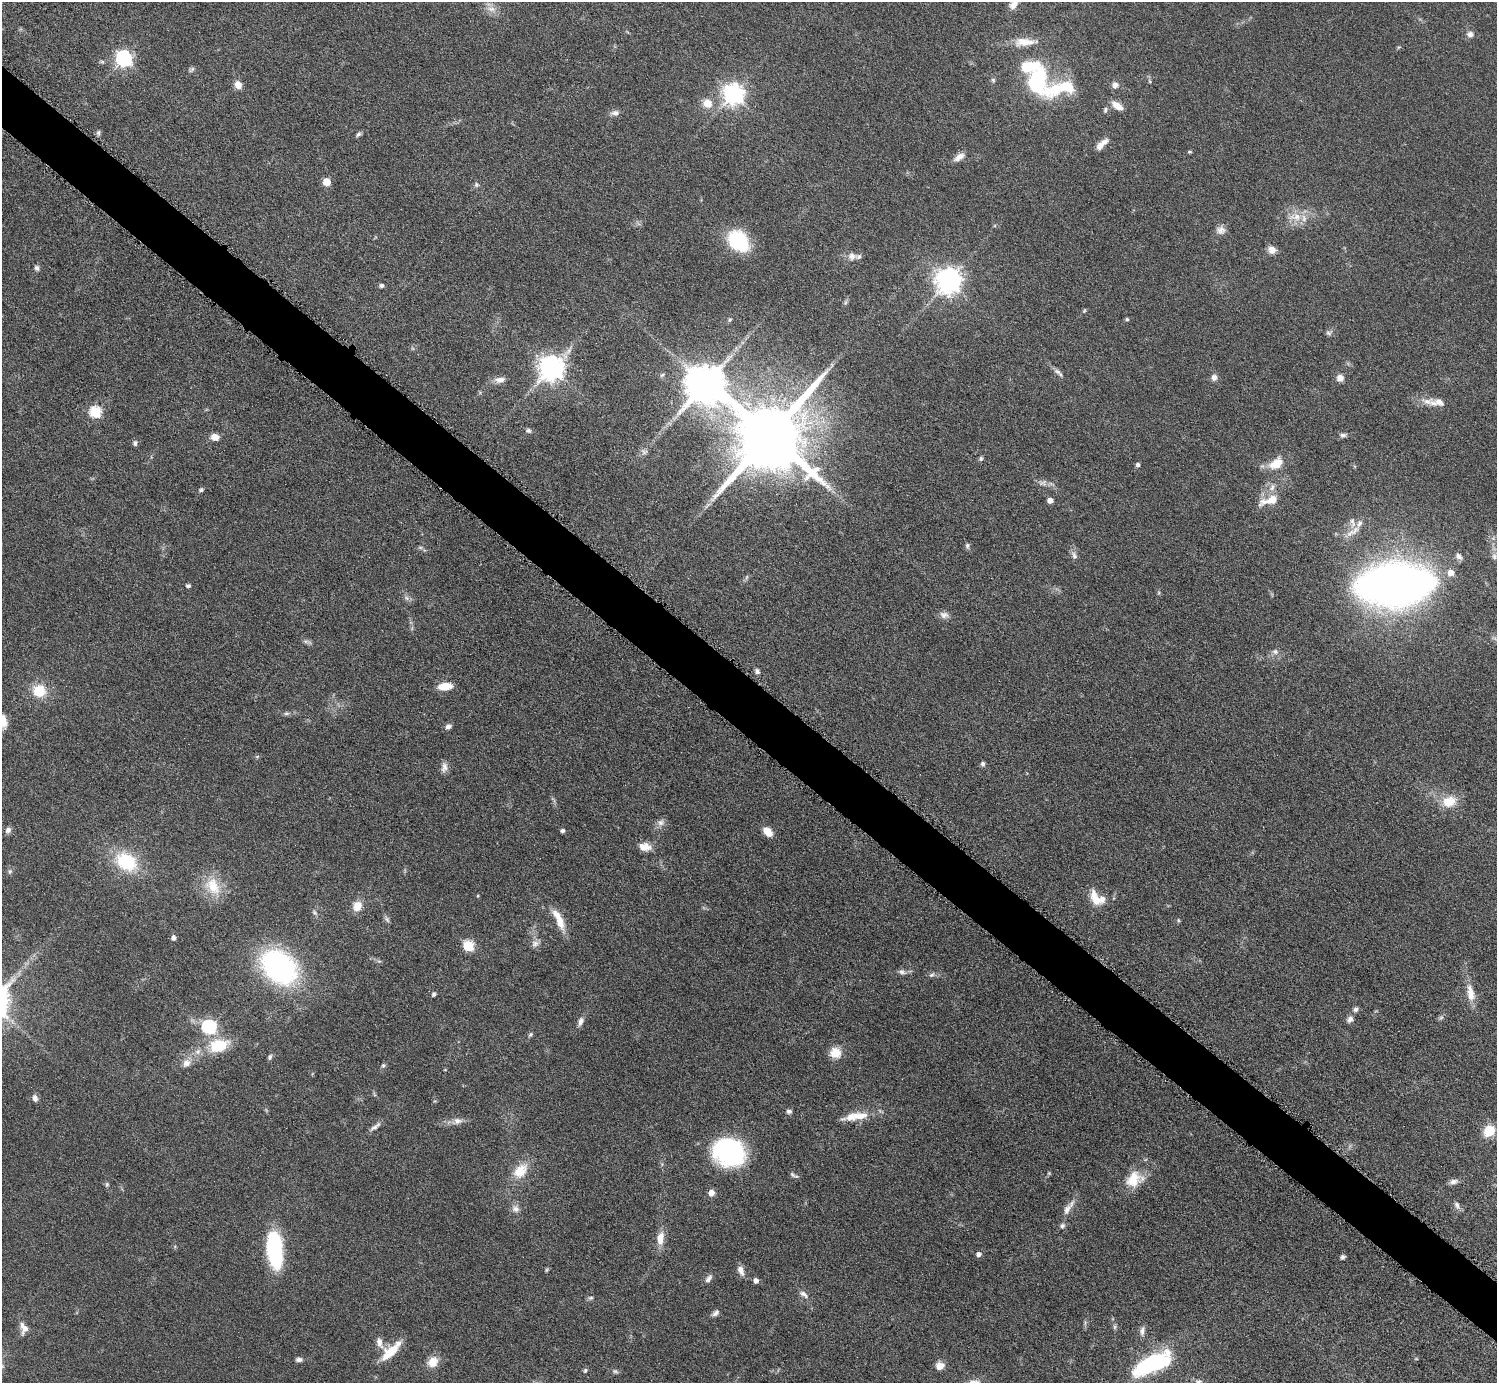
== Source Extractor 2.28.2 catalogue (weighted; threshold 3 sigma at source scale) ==
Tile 11 of 4 x 4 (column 3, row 3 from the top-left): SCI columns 2991-4485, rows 1683-3063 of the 5982 x 5984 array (HDU 1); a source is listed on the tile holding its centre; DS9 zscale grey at full resolution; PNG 1499 x 1385 px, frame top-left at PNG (2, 2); no overlay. Shown black and unused: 4% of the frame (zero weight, under 6 of 12 exposures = <1% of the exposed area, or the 3 px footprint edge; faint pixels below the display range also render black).
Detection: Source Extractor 2.28.2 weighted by HDU 2 'WHT'; one run over the whole footprint, this tile lists its part. Background 0.0392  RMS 0.0038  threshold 0.0157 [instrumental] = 3 sigma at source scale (4.09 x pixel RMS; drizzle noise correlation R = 1.36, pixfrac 0.8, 0.05/0.05 arcsec/px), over >= 5 px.
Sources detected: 173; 1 too faint to see at this stretch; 1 long thin detection or spike segment (spike, bleed or trail) — not listed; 10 inside a brighter listed object's ellipse — not listed separately; the other 161 listed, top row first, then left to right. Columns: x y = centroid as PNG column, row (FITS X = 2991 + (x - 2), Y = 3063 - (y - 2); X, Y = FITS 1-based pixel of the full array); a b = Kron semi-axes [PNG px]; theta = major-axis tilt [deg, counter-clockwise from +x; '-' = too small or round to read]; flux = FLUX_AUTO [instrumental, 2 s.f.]
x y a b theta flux
1014 4 12 8 46 2.7
491 9 15 6 -11 2.5
1470 34 10 8 -10 1.7
1025 42 33 10 2 6
124 58 7 7 - 96
192 69 10 4 45 0.77
993 80 6 6 - 0.64
1038 80 21 15 -84 39
1149 81 5 3 - 0.44
238 85 9 7 -58 3.1
1115 85 8 7 - 1.9
1054 90 29 20 52 13
734 94 8 7 - 220
707 103 13 11 -33 4.5
1117 106 13 7 -35 4.1
1105 110 8 5 80 0.72
615 113 11 7 4 1.7
98 133 7 6 - 0.83
358 134 7 5 49 0.88
1102 144 18 7 42 3.3
1189 152 6 3 0 0.43
959 157 15 7 32 2.5
326 182 5 5 - 9
476 185 7 6 - 0.8
1295 217 22 11 2 6.2
1221 230 12 11 - 2.2
738 240 20 16 -53 32
1272 250 10 8 -28 2.5
852 256 12 10 2 2.5
37 268 7 6 - 1.1
948 281 9 8 - 360
381 285 5 5 - 1
845 302 7 4 88 0.68
1084 310 6 4 70 0.44
1127 319 5 4 - 0.52
730 320 5 5 - 0.58
1329 333 9 6 16 0.99
832 365 6 4 -72 0.53
552 368 9 8 - 340
1058 372 12 6 -35 1.4
662 375 8 4 36 0.65
1214 377 9 7 -82 1.7
1340 378 8 7 - 2.6
500 380 16 8 5 2.4
705 384 12 11 - 1200
1427 401 19 10 -4 3.8
95 412 6 6 - 34
528 430 7 6 - 0.98
770 435 19 17 46 5100
1343 435 8 6 2 1
215 437 10 8 -6 2.8
135 443 8 6 84 0.89
644 452 10 7 -24 1.2
981 458 7 5 63 0.7
1276 464 20 13 36 6.6
1138 465 5 5 - 0.89
1042 483 13 8 -5 1.8
1272 487 12 7 63 2.3
201 490 6 5 - 0.69
1050 500 5 4 - 2.6
1269 500 30 10 18 6.2
1355 530 15 7 58 2.8
967 546 7 6 - 0.91
420 547 7 4 -1 0.62
1074 556 12 7 -67 1.6
1459 556 10 7 -45 1.5
1494 556 10 7 -74 1.4
1451 573 6 6 - 3.4
1395 584 47 22 4 520
188 586 5 4 - 0.78
406 598 8 6 -23 1.1
944 615 13 9 -11 1.9
307 642 15 4 -15 1
1275 652 9 8 - 1.6
757 671 7 6 - 1
445 686 14 7 5 6.6
39 691 15 14 - 9.3
286 713 9 4 0 0.86
448 727 7 6 - 1.3
257 757 6 4 1 0.49
983 764 5 5 - 1
444 767 14 8 80 2
1449 802 19 13 16 7.8
661 822 10 9 - 1.8
8 830 8 7 - 1.5
563 831 4 4 - 1.1
768 832 10 7 -45 4.6
644 847 15 9 -9 3.9
126 862 26 19 -33 21
10 872 7 5 69 0.75
213 886 29 18 -58 10
478 896 4 4 - 0.34
1095 898 23 10 -68 5.1
357 906 11 10 - 4.5
314 913 7 6 - 0.84
387 919 11 5 -56 0.91
559 920 31 8 -65 6.3
1178 920 5 3 - 0.41
173 938 5 4 - 1.5
535 943 11 9 69 2
468 946 6 5 - 27
379 961 5 5 - 0.56
279 967 25 19 -43 110
902 972 11 6 -14 1.4
932 975 8 5 36 0.89
1470 993 24 10 -78 5
434 994 5 5 - 0.96
1356 1009 9 7 46 1.1
1441 1018 9 5 62 0.84
1350 1019 8 7 - 1.8
581 1021 11 6 71 1.7
209 1027 7 6 - 57
530 1034 7 5 48 0.65
218 1045 24 15 15 13
835 1053 13 13 - 5.1
270 1057 7 6 - 0.82
186 1063 12 10 47 2.7
383 1065 6 6 - 0.77
374 1094 7 4 -72 0.52
35 1098 8 6 -72 1.5
789 1111 6 6 - 1
860 1116 22 12 3 5.7
457 1121 15 9 12 2.5
375 1127 18 6 35 1.7
1489 1131 14 12 55 6.9
729 1152 31 26 -23 52
520 1171 24 16 48 7.9
1049 1173 5 4 - 0.41
792 1175 8 6 -40 0.92
1134 1179 23 17 31 8.8
1453 1182 12 6 15 1.6
107 1184 7 5 90 0.64
711 1193 5 5 - 3.9
1457 1205 11 6 -58 1.3
515 1209 11 10 - 2.1
1067 1209 18 8 62 2.9
1062 1226 7 6 - 1
660 1238 18 8 85 4.9
275 1250 37 15 -84 37
979 1254 5 5 - 1.4
1343 1257 6 5 - 0.83
547 1270 6 4 60 0.47
741 1270 14 8 -69 2.2
708 1279 12 6 57 1.6
756 1281 4 4 - 2.1
804 1294 14 7 -37 1.7
590 1298 8 5 15 0.73
715 1313 10 6 39 1.3
1085 1322 9 3 85 0.73
1115 1327 7 4 90 0.65
24 1328 15 10 -74 3.2
1142 1331 13 6 80 1.6
379 1342 20 8 -62 2.9
390 1352 24 11 41 9.2
299 1360 8 6 0 1.3
433 1362 13 11 51 5
1152 1364 43 16 26 39
940 1366 10 9 - 2.8
585 1370 7 5 57 0.63
615 1371 9 5 -10 0.85
1198 1382 10 7 5 1.5
Isophote crosses this tile's border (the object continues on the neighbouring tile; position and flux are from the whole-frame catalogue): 2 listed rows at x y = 1014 4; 1198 1382